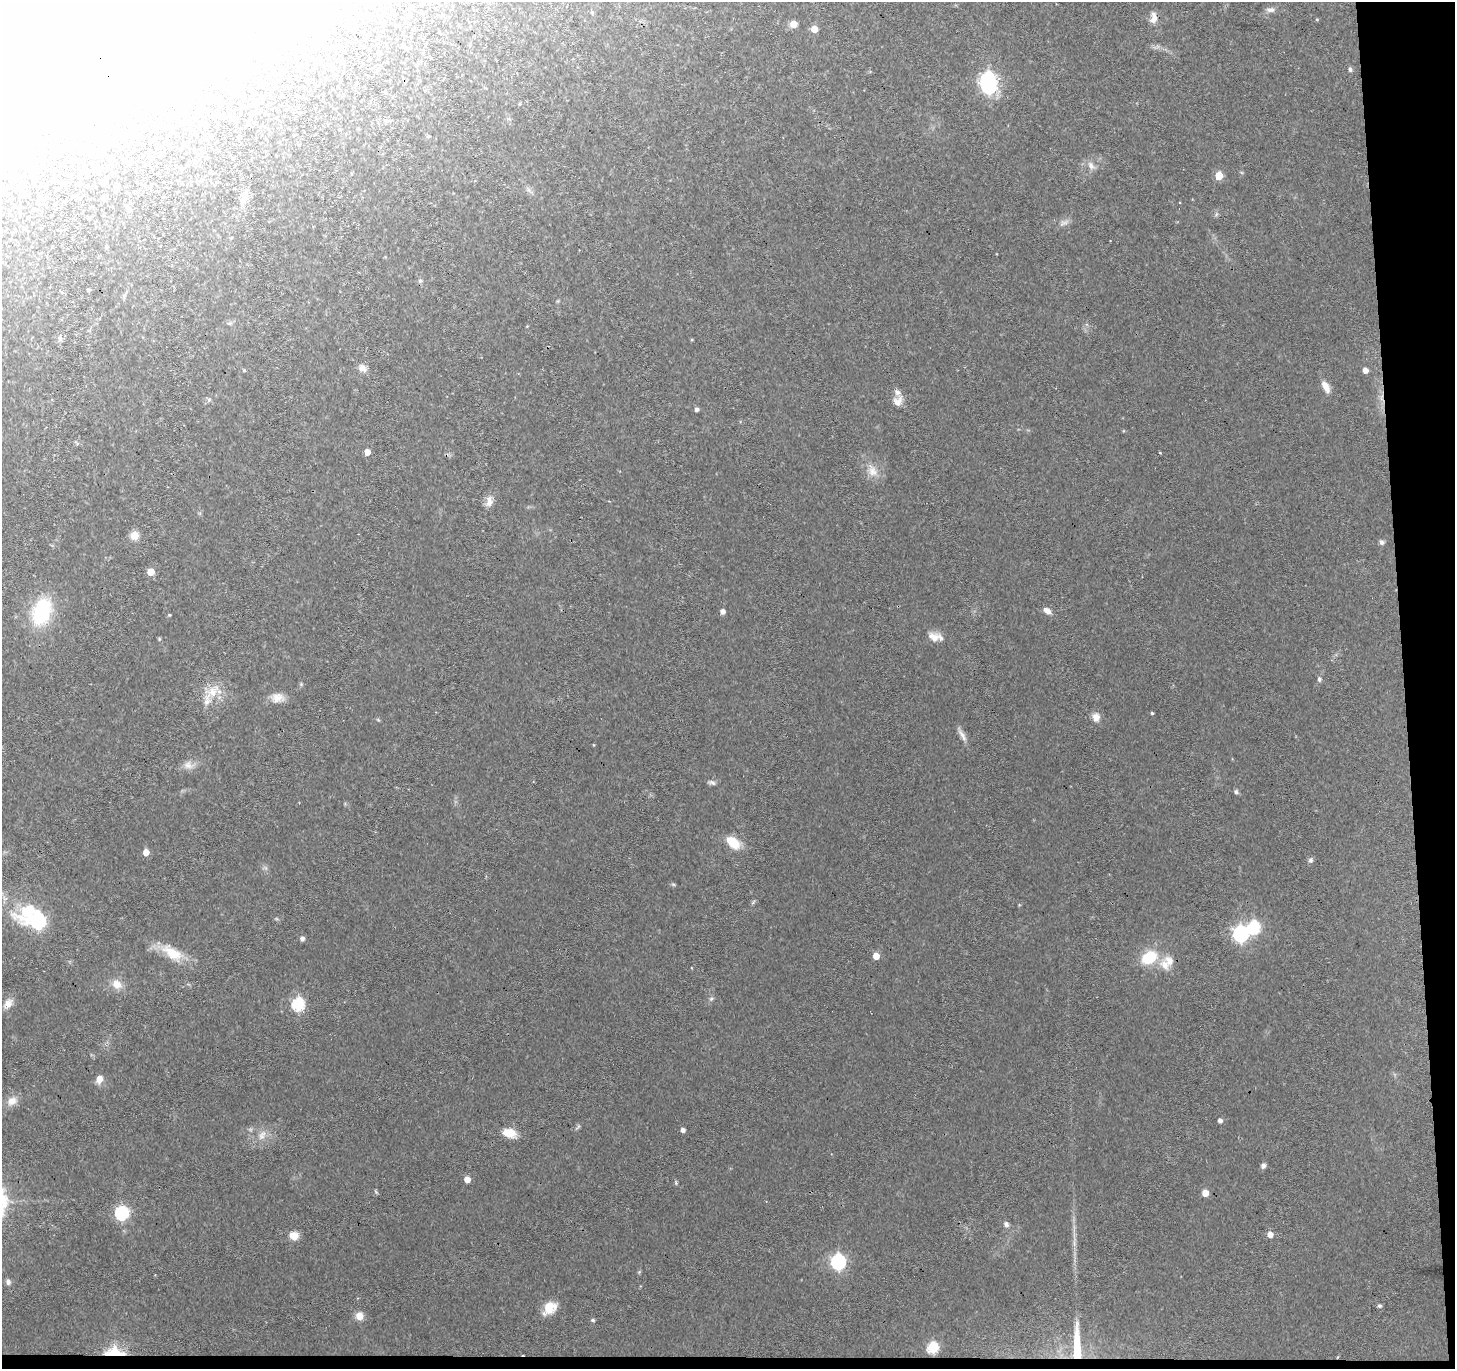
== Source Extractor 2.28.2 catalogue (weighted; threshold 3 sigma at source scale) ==
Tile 9 of 3 x 3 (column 3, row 3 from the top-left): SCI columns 2906-4358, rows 113-1479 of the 4358 x 4328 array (HDU 1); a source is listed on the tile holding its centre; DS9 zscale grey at full resolution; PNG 1457 x 1371 px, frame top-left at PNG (2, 2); no overlay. Shown black and unused: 4% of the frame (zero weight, under 3 of 4 exposures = <1% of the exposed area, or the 3 px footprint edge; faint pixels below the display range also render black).
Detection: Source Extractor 2.28.2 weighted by HDU 2 'WHT'; one run over the whole footprint, this tile lists its part. Background 0.0648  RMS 0.0075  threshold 0.0337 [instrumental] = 3 sigma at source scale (4.5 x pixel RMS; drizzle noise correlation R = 1.50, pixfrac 1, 0.05/0.05 arcsec/px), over >= 5 px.
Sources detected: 105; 1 too faint to see at this stretch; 13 inside a brighter object's white glare — not listed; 3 inside a brighter listed object's ellipse — not listed separately; the other 88 listed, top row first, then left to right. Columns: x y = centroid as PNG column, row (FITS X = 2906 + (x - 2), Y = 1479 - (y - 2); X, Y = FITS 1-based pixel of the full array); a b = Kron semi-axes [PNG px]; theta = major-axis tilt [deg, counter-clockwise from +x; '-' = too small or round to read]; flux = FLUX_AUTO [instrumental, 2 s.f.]
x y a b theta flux
1270 10 12 6 5 2.9
1153 18 15 8 80 5.2
793 24 8 8 - 4.8
814 29 5 5 - 10
1350 69 6 5 - 1.5
989 86 6 6 - 140
519 104 5 3 - 0.71
39 113 9 4 -66 1.9
386 121 8 4 0 1.5
1091 165 13 8 -59 3.9
34 172 5 5 - 2.2
1219 176 5 5 - 20
13 179 5 4 - 0.79
244 196 14 9 80 5.7
46 198 5 4 - 1
129 209 6 4 -70 0.9
106 247 4 4 - 0.78
420 281 6 6 - 1.6
88 290 3 3 - 1.3
60 338 9 5 -84 1.8
362 368 11 9 -41 4.3
1365 370 5 4 - 5.5
1326 387 16 7 -62 6.1
209 400 6 5 - 1.3
898 401 14 11 46 5.6
697 409 4 4 - 2.2
367 452 4 4 - 7.1
1160 453 4 2 - 0.47
872 471 20 11 -67 8.6
489 502 15 8 85 5.2
134 536 9 9 - 6.8
1382 542 7 6 - 2
151 572 5 5 - 13
722 611 5 4 - 3.5
1047 611 10 6 -32 3.9
42 612 23 14 73 60
169 615 4 3 - 0.66
933 637 17 11 -22 6.9
159 639 5 4 - 0.88
1319 679 6 5 - 1.6
213 691 21 13 49 13
277 697 16 12 18 7.1
1152 713 3 3 - 0.85
1096 717 12 10 -70 4.7
962 735 21 5 -62 4.1
188 765 13 10 -25 4.9
712 783 10 6 -18 2
1236 792 7 5 -89 1.4
733 843 17 10 -42 15
146 852 5 5 - 8
1311 860 7 6 - 1.9
673 884 6 4 -18 0.94
37 920 16 9 -28 150
1254 927 6 6 - 76
1241 934 7 6 - 180
302 938 5 5 - 2.6
172 953 32 15 -33 19
876 956 5 4 - 11
1149 957 16 11 32 27
1164 965 16 11 -53 8.6
117 984 13 11 -34 7.5
711 999 6 4 44 1.3
8 1004 15 10 54 5.7
298 1004 6 6 - 95
99 1079 7 6 - 7.6
12 1101 12 10 37 6.8
1220 1120 5 5 - 2.6
683 1130 4 4 - 2.8
509 1133 16 10 -9 11
262 1135 14 8 56 5.6
1263 1166 6 5 - 2.4
467 1179 5 4 - 7.8
676 1183 6 4 -72 0.91
376 1192 6 4 -46 0.92
1205 1193 5 5 - 8.9
122 1213 6 6 - 120
1006 1224 7 6 - 2.3
1270 1234 5 5 - 5.9
294 1235 11 8 -19 7.7
838 1262 7 6 - 170
8 1282 7 6 - 2.4
1379 1306 6 5 - 1.2
549 1308 17 12 39 12
359 1316 9 8 - 6.1
593 1320 5 4 - 1.2
1077 1346 39 7 -88 26
933 1348 6 5 - 65
114 1352 17 9 -3 28
Overlapping masked pixels (flux is a lower limit): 2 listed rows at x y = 1077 1346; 114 1352